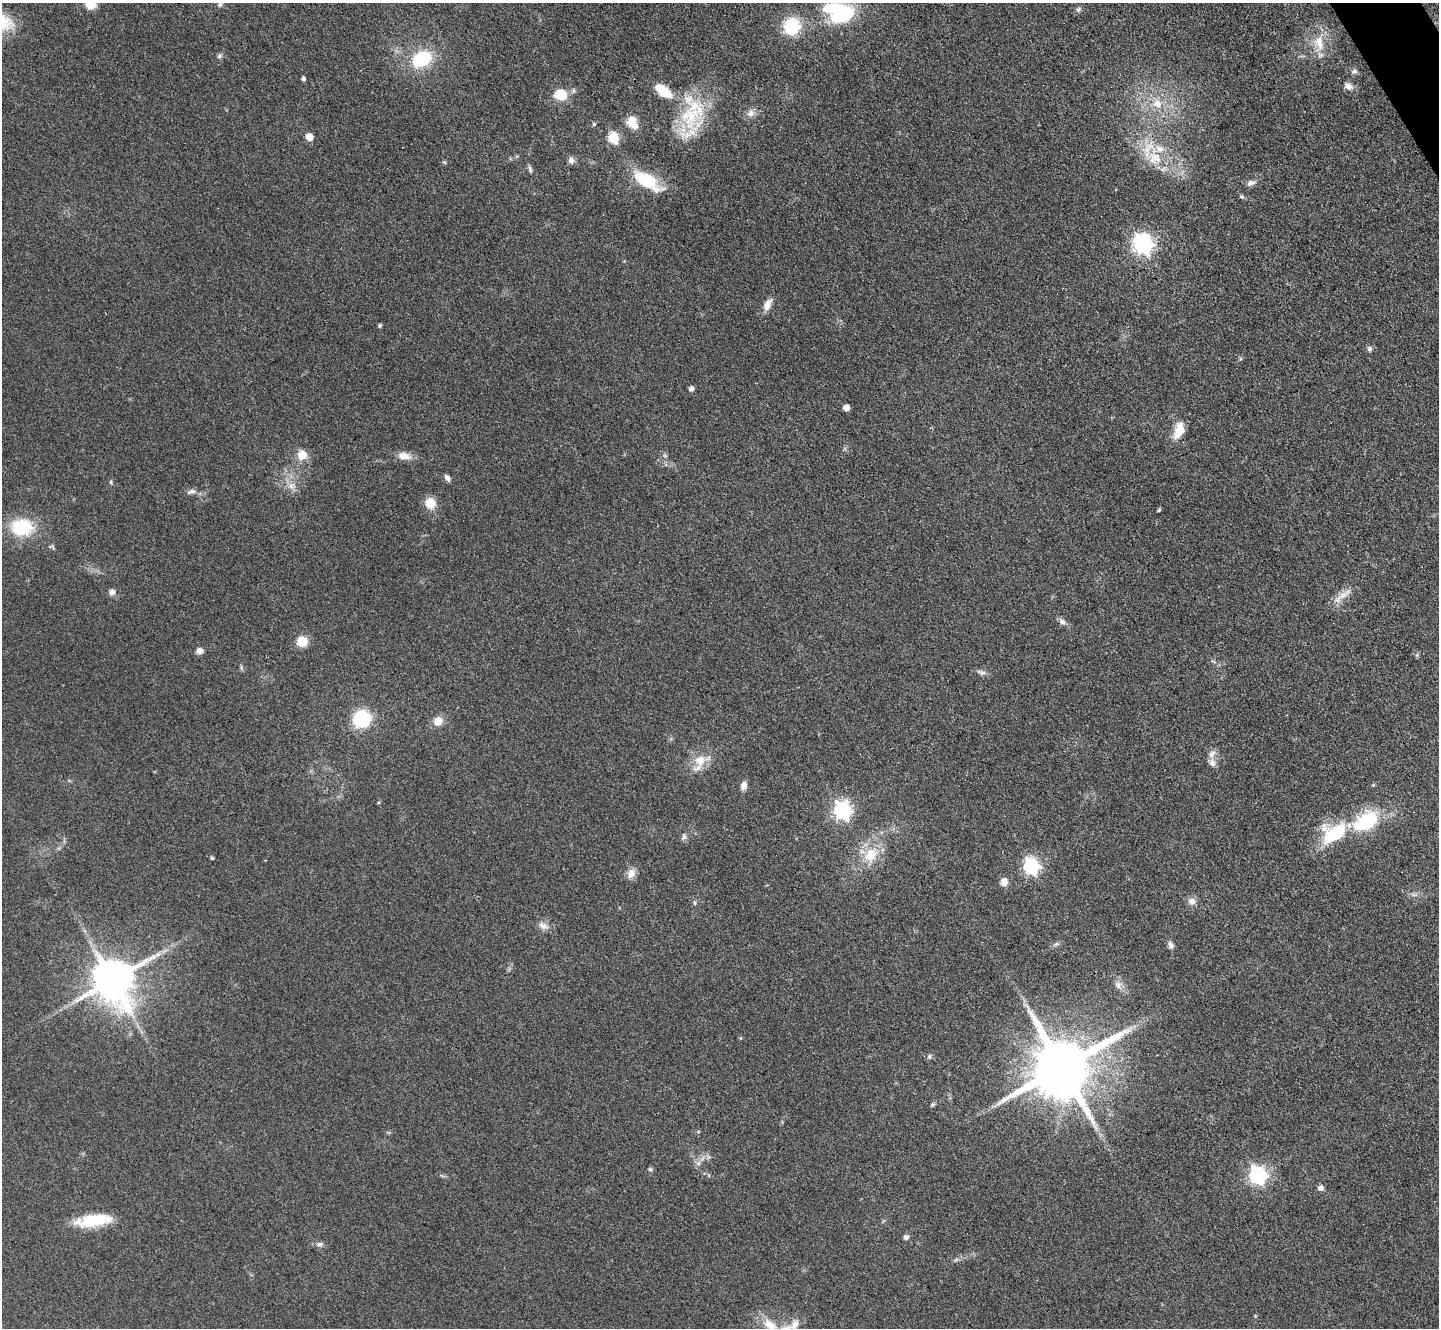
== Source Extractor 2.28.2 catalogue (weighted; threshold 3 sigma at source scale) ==
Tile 10 of 4 x 4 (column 2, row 3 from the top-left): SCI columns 1468-2904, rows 1791-3116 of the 5954 x 5981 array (HDU 1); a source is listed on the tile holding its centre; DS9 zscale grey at full resolution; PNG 1441 x 1330 px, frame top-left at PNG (2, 3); no overlay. Shown black and unused: <1% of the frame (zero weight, under 3 of 4 exposures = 3% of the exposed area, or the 3 px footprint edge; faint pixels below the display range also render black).
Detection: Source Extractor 2.28.2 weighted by HDU 2 'WHT'; one run over the whole footprint, this tile lists its part. Background 0.0721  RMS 0.0063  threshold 0.0282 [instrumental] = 3 sigma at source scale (4.5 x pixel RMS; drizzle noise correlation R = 1.50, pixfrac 1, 0.05/0.05 arcsec/px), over >= 5 px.
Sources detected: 89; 1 inside a brighter object's white glare — not listed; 3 inside a brighter listed object's ellipse — not listed separately; the other 85 listed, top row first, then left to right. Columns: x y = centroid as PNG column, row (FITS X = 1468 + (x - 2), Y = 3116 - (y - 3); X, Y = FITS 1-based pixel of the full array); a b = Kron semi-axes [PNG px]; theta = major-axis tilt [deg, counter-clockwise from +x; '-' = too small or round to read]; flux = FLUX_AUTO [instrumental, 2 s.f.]
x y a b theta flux
220 3 11 6 80 2.1
91 5 13 9 -2 5.9
1078 9 8 6 42 1.5
842 15 22 14 25 46
792 26 13 12 - 38
1319 43 23 12 -80 12
219 56 7 6 - 1.5
421 59 28 19 30 29
1354 71 8 7 - 1.7
303 79 5 4 - 1.5
1348 86 11 8 -37 3.5
663 91 26 12 -38 15
560 94 11 9 0 17
1157 104 13 11 -14 8.1
751 113 10 9 - 3.6
692 114 45 33 67 42
632 122 14 10 -59 9.7
594 124 5 4 - 0.88
309 137 5 5 - 11
613 138 6 5 - 47
1155 158 20 18 49 17
571 160 10 7 -74 2.6
444 162 6 3 -18 0.71
530 169 10 5 -74 1.5
645 180 26 11 -28 34
1251 183 11 6 13 2.6
1241 196 6 5 - 1
1143 244 9 7 -45 300
767 304 17 8 62 4.9
380 325 4 4 - 1.2
1370 349 7 6 - 1.9
1240 359 6 3 71 0.83
691 389 7 5 57 1.8
846 408 5 5 - 5.3
1179 430 23 12 70 10
302 455 11 11 - 8.3
404 456 16 10 -10 6
447 478 9 5 -55 2.1
111 482 6 4 90 0.79
291 486 10 7 45 3.5
191 491 13 5 17 2.4
430 503 11 10 - 11
1159 510 4 4 - 0.84
22 527 30 22 0 28
53 546 9 3 -69 0.81
112 592 9 8 - 2.5
1341 596 30 8 40 7.3
1062 622 10 7 -43 2.7
302 641 10 9 - 11
199 651 9 7 20 3.2
981 672 13 6 -15 2.4
362 719 13 13 - 45
438 721 10 10 - 6.7
700 760 18 16 75 11
1212 763 13 8 -69 3.4
743 785 9 7 75 4
1373 785 5 4 - 0.67
842 810 8 7 - 210
1366 821 30 18 31 41
1334 833 27 17 28 43
684 837 10 6 80 1.9
871 855 24 18 58 18
212 858 4 4 - 0.91
1031 867 7 6 - 160
631 873 14 10 60 4.6
1004 882 7 6 - 7.2
1192 901 10 9 - 3.4
694 903 7 4 -81 0.92
543 926 13 9 -23 4.1
1171 945 10 6 -70 2.3
113 980 13 12 - 2300
1118 985 10 9 - 3.5
929 1056 7 6 - 1.4
1062 1067 18 15 33 5900
932 1104 7 5 34 1
709 1157 6 6 - 1.3
698 1163 7 6 - 2
650 1169 5 5 - 1.1
1258 1175 7 7 - 200
1321 1188 7 6 - 2.4
94 1220 42 13 7 26
906 1237 6 6 - 2.1
320 1244 11 6 4 2.2
770 1325 22 12 -32 13
795 1325 15 9 62 4.9
Isophote crosses this tile's border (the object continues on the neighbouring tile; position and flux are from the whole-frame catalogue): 4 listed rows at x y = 220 3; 91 5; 770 1325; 795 1325